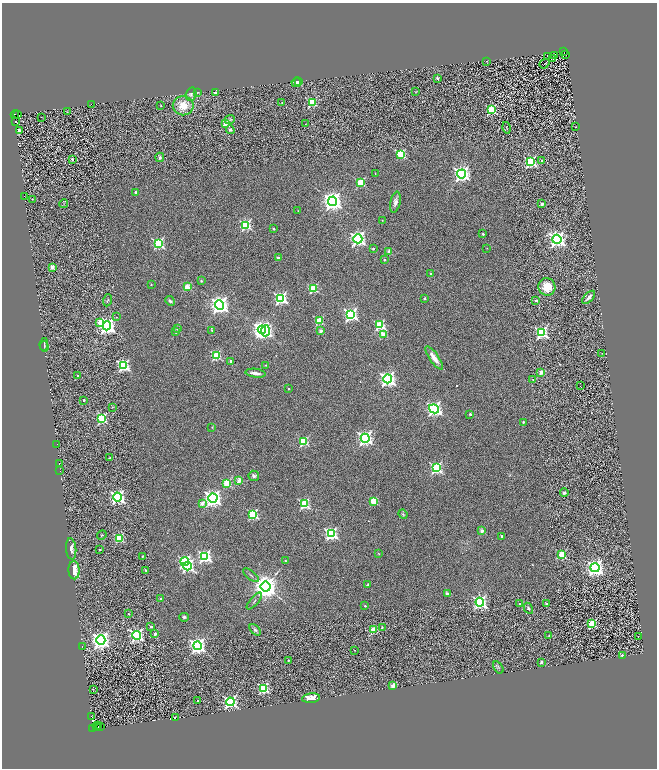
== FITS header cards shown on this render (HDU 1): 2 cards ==
NAXIS1  =                 1310
NAXIS2  =                 1532

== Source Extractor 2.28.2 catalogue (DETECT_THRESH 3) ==
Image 1310 x 1532 px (HDU 1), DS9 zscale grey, zoomed out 1/2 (1 PNG px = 2 x 2 image px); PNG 659 x 770 px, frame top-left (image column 2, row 1531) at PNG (2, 3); each listed source drawn as its Kron ellipse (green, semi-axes under 4 px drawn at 4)
Background 0.473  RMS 0.34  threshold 1.01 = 3 sigma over >= 5 px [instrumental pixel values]
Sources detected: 236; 48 cannot appear on this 1/2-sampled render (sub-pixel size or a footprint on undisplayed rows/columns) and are neither listed nor drawn; the other 188 listed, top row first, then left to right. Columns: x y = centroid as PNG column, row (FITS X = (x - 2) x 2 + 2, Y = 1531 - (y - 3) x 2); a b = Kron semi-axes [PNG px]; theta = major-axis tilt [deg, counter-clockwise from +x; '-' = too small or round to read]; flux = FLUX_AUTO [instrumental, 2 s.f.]
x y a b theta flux
564 52 2 1 - 56
565 54 2 1 - 29
548 56 3 1 - 18
555 56 4 1 - 40
553 58 3 1 - 28
487 61 3 2 - 27
544 64 5 2 - 16
437 78 3 3 - 110
299 81 3 2 - 590
296 82 5 4 - 260
198 92 3 2 - 34
416 92 3 2 - 34
215 93 2 2 - 510
191 94 7 5 74 200
312 102 3 3 - 4900
282 103 2 2 - 53
91 104 2 1 - 170
161 105 2 2 - 71
183 106 10 9 - 1300
491 110 4 3 - 6100
67 112 4 3 - 46
15 114 4 3 - 140
18 115 2 1 - 320
41 117 2 1 - 40
230 119 5 4 - 88
15 121 2 2 - 150
225 124 2 2 - 780
305 124 2 2 - 33
575 127 3 2 - 32
506 128 6 2 -76 33
19 130 4 3 - 200
230 130 4 4 - 130
401 154 3 3 - 5400
160 157 5 4 - 160
72 159 3 3 - 89
542 160 3 2 - 77
531 162 4 4 - 8500
375 173 2 2 - 51
462 174 4 4 - 24000
360 183 3 3 - 3700
135 192 2 2 - 270
24 196 2 1 - 37
32 199 2 2 - 81
333 201 5 4 - 44000
395 202 10 5 78 310
64 204 4 2 - 42
542 204 2 2 - 630
298 211 2 1 - 17
382 220 2 2 - 45
246 225 4 3 - 7100
274 229 2 2 - 120
483 234 2 2 - 140
358 239 4 4 - 22000
557 239 4 4 - 27000
158 243 4 4 - 9000
487 248 2 2 - 28
373 249 2 2 - 110
389 252 2 2 - 1100
278 258 2 2 - 400
384 260 2 2 - 150
52 267 2 2 - 1100
430 274 2 2 - 99
201 281 4 3 - 67
151 285 2 2 - 34
187 287 3 3 - 2000
547 287 9 8 - 1300
313 288 3 3 - 4400
589 297 8 3 47 290
281 298 4 4 - 13000
424 298 2 2 - 190
107 300 6 3 69 77
536 300 2 2 - 240
170 301 5 3 - 130
220 305 4 4 - 38000
351 315 4 4 - 15000
116 317 3 3 - 53
319 321 3 3 - 3100
99 322 4 3 - 680
380 325 4 3 - 6900
107 326 4 4 - 30000
177 329 2 2 - 100
212 330 4 3 - 51
262 330 4 4 - 34000
266 331 5 4 - 9600
321 331 2 2 - 620
176 332 2 2 - 220
542 333 4 4 - 10000
384 334 3 3 - 1700
44 344 6 3 81 100
44 346 5 3 - 93
602 353 2 1 - 24
216 356 3 3 - 5700
434 358 14 4 -55 660
231 361 2 2 - 440
265 365 3 3 - 39
123 366 4 4 - 11000
541 372 2 2 - 1100
255 373 10 3 -7 420
78 376 2 2 - 150
388 379 4 4 - 23000
533 380 2 2 - 82
580 386 2 1 - 15
289 389 2 2 - 100
84 400 2 2 - 170
112 407 3 3 - 45
434 409 5 4 - 22000
470 414 2 2 - 150
102 419 3 3 - 6300
523 422 3 3 - 86
212 427 4 3 - 51
365 438 4 4 - 22000
304 442 3 3 - 5500
57 444 2 1 - 100
110 458 3 3 - 88
59 463 2 1 - 450
436 468 4 4 - 11000
60 471 2 1 - 450
254 476 5 5 - 160
239 481 2 2 - 1300
227 483 3 3 - 3400
564 493 4 4 - 120
117 497 4 4 - 19000
213 498 4 4 - 30000
373 501 3 3 - 2700
202 503 3 2 - 730
304 504 4 3 - 7000
253 514 4 3 - 6900
403 514 5 3 - 78
482 531 2 2 - 1000
331 534 4 4 - 13000
102 535 5 3 - 66
501 536 2 2 - 200
119 538 3 3 - 4700
71 549 11 5 -86 390
100 550 2 2 - 64
378 553 3 3 - 42
562 555 3 3 - 3600
142 556 2 2 - 83
205 556 4 4 - 13000
285 561 3 3 - 41
185 562 4 3 - 11000
187 566 4 4 - 11000
595 568 4 4 - 32000
74 570 9 5 -88 1400
146 570 2 2 - 69
251 575 9 2 -39 100
368 584 4 3 - 85
265 587 5 5 - 86000
447 594 2 2 - 630
161 599 2 2 - 350
254 601 10 2 50 100
480 602 4 4 - 15000
520 604 2 2 - 450
547 604 4 2 - 86
365 606 2 2 - 110
528 608 6 3 -60 130
128 614 3 3 - 49
184 617 5 4 - 130
592 624 3 3 - 3300
151 627 2 2 - 180
382 627 4 3 - 51
255 630 7 4 -47 150
374 630 3 3 - 2400
155 634 2 2 - 520
137 635 4 4 - 15000
549 635 3 2 - 35
638 636 2 1 - 13
101 640 4 4 - 36000
82 646 2 1 - 450
197 646 4 4 - 25000
354 650 2 1 - 30
623 655 4 3 - 89
288 660 3 3 - 61
541 662 2 2 - 240
498 667 7 4 -57 100
393 686 3 2 - 1700
263 688 4 4 - 8000
93 689 2 2 - 25
311 698 9 5 6 1100
198 701 3 3 - 52
230 702 4 4 - 17000
92 717 4 2 - 520
175 718 3 2 - 500
98 725 3 2 - 100
96 726 3 3 - 0.18
100 726 2 1 - 300
97 727 2 1 - 300
93 729 2 1 - 140
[48 sub-pixel or undisplayed-footprint detections neither listed nor drawn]